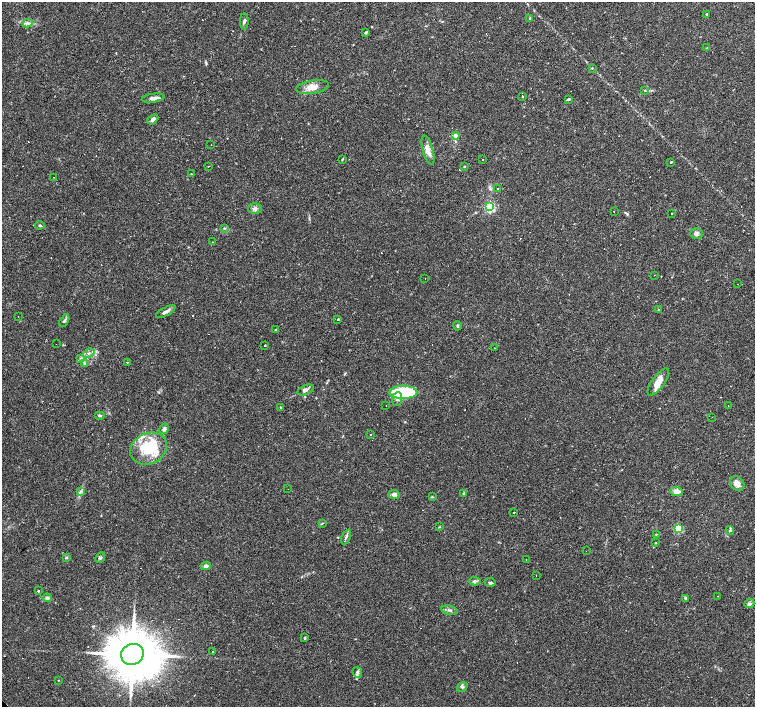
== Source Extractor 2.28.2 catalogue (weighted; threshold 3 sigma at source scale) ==
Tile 10 of 4 x 4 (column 2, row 3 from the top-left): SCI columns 1506-3010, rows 1562-2970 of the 6021 x 6006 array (HDU 1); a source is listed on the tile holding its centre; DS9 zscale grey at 2 x 2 block average (1 PNG px = mean of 2 x 2 image px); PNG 757 x 709 px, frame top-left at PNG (2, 2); each listed source drawn as its Kron ellipse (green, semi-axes under 4 px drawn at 4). Shown black and unused: <1% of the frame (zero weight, under 2 of 3 exposures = <1% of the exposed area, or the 3 px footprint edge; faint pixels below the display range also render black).
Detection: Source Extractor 2.28.2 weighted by HDU 2 'WHT'; one run over the whole footprint, this tile lists its part. Background 0.0408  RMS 0.0037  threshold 0.0165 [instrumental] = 3 sigma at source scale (4.5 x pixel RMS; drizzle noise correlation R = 1.50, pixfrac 1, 0.0396/0.0396 arcsec/px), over >= 5 px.
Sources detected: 145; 43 cosmic-ray / hot-pixel residue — neither listed nor drawn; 6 inside a brighter listed object's ellipse — not listed separately; the other 96 listed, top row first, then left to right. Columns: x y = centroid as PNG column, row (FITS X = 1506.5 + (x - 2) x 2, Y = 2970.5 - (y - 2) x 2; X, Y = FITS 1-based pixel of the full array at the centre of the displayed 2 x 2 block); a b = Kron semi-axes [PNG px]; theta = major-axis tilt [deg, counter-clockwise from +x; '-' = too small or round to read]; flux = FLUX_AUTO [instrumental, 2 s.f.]
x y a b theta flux
707 14 2 2 - 1.4
530 19 3 3 - 0.74
244 21 8 3 90 1.8
27 23 5 4 - 2.1
366 32 4 3 - 1
707 48 3 2 - 0.36
592 68 3 2 - 0.46
312 87 16 6 9 8
645 90 3 2 - 0.51
523 96 2 2 - 1.3
153 98 11 4 9 3.8
568 99 3 3 - 1.2
153 119 6 4 40 2.9
455 135 3 3 - 3.7
211 145 2 2 - 0.25
428 150 15 5 -74 7.1
342 159 3 2 - 0.59
483 160 2 2 - 0.35
671 162 2 2 - 5
208 166 2 2 - 3.2
464 166 3 2 - 0.64
191 174 2 2 - 0.41
54 177 2 2 - 0.26
498 189 2 2 - 0.39
490 207 3 3 - 96
255 209 7 5 1 2.6
614 212 2 2 - 4.4
672 214 2 2 - 0.79
40 225 4 3 - 0.88
224 228 3 2 - 0.65
696 234 6 5 - 2.8
212 242 2 2 - 0.39
654 275 2 2 - 0.4
425 279 2 2 - 0.54
737 284 2 2 - 1.2
658 309 2 2 - 0.42
166 312 11 3 28 3.3
18 317 2 2 - 0.22
338 319 2 2 - 0.97
64 321 7 3 60 1.6
457 326 4 3 - 1.1
276 329 2 2 - 1.6
56 344 2 2 - 0.4
265 345 2 2 - 3.7
494 348 2 2 - 0.34
89 353 6 3 33 1.7
81 358 3 3 - 0.95
127 362 2 2 - 0.75
85 363 3 2 - 0.86
658 382 16 6 54 9.8
305 390 8 4 25 3
403 392 14 6 0 49
397 399 7 5 84 2.6
386 405 2 2 - 1.4
728 406 2 2 - 0.31
281 407 3 3 - 0.98
99 416 5 3 - 1.2
712 417 2 2 - 0.27
164 429 5 4 - 2.6
370 434 2 2 - 1.1
149 449 19 15 25 26
737 484 8 6 -48 5.4
288 489 2 2 - 0.35
81 491 4 3 - 1.3
677 491 6 4 -4 5.1
394 494 5 4 - 3.5
464 494 3 3 - 1.1
432 497 4 2 - 0.65
514 512 2 2 - 1.5
322 523 3 2 - 0.62
440 527 3 2 - 0.55
678 529 3 3 - 56
730 530 4 3 - 1.1
656 534 3 2 - 0.53
346 537 8 3 65 1.6
656 543 3 2 - 0.53
586 551 2 2 - 0.25
66 558 3 3 - 1
100 558 6 4 45 1.5
526 559 2 2 - 0.67
206 566 5 3 - 3
536 575 2 2 - 0.38
475 581 6 4 -5 1.7
490 582 5 4 - 1.6
38 591 2 2 - 0.71
717 596 2 2 - 0.48
47 598 4 4 - 2.4
686 598 3 3 - 0.73
749 604 5 4 - 2.1
450 610 8 3 -11 2.1
304 638 3 2 - 0.83
213 651 2 2 - 0.57
132 654 11 10 - 6100
357 672 5 4 - 2.1
58 680 2 2 - 0.35
462 687 5 3 - 1.6
Diffuse or blended objects may show on this block-average render without a row.